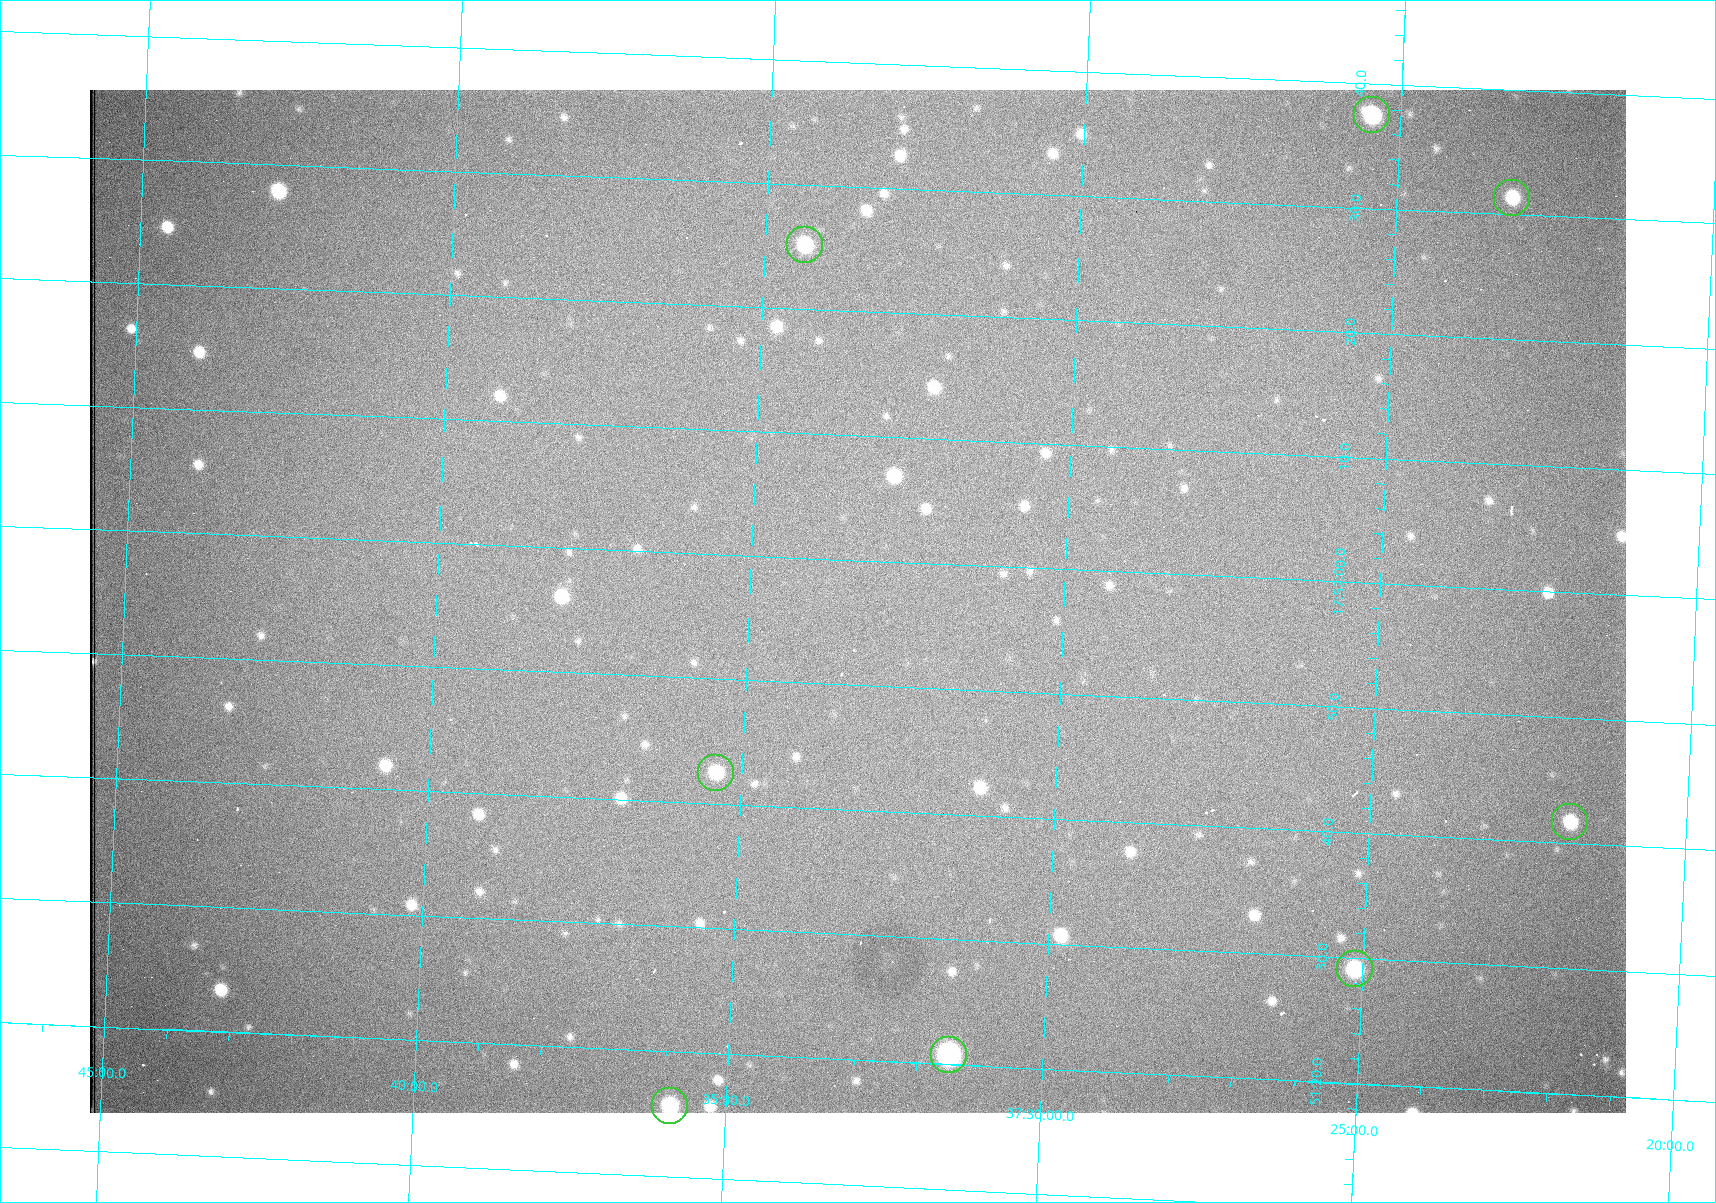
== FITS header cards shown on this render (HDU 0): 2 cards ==
NAXIS1  =                 1536 /fastest changing axis
NAXIS2  =                 1023 /next to fastest changing axis

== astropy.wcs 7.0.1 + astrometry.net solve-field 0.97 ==
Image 1536 x 1023 px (HDU 0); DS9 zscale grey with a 90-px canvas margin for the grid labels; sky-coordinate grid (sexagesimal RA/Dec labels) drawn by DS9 from the SOLVED WCS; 8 Tycho-2 reference stars matched to detected sources circled (green)
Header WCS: RA---TAN/DEC--TAN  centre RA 17:51:57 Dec +37:33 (267.99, +37.55 deg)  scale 0.958 arcsec/px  FOV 24.5' x 16.3'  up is +87 deg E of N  parity flipped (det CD > 0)
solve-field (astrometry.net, Tycho-2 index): VERIFIED the header's WCS against the Tycho-2 star catalogue (8 matches, 0 conflicts) and refined it, rather than solving blind
Solved WCS: RA---TAN-SIP/DEC--TAN-SIP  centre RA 17:51:57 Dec +37:33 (267.99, +37.55 deg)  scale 0.956 arcsec/px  FOV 24.5' x 16.3'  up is +87 deg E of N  parity flipped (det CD > 0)
The solver's refit moves the header's centre by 0.8 arcsec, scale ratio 0.9976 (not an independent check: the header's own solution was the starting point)
Tycho-2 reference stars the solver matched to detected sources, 8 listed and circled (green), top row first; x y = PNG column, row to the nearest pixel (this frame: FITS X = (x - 90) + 1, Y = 1023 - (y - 90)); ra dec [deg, ICRS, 3 dp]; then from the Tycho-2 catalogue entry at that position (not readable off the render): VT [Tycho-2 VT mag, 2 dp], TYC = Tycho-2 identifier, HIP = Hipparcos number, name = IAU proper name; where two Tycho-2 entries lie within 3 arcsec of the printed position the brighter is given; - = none
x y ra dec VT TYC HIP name
1372 115 268.156 +37.424 11.25 2620-712-1 - -
1512 198 268.131 +37.386 12.62 2620-526-1 - -
805 245 268.105 +37.573 11.82 3089-995-1 - -
716 773 267.927 +37.590 11.84 3089-1137-1 - -
1570 822 267.924 +37.364 11.94 2620-391-1 - -
1355 969 267.871 +37.419 11.35 2620-812-1 - -
949 1055 267.836 +37.525 9.96 3089-889-1 - -
670 1106 267.815 +37.598 11.54 3089-1081-1 - -